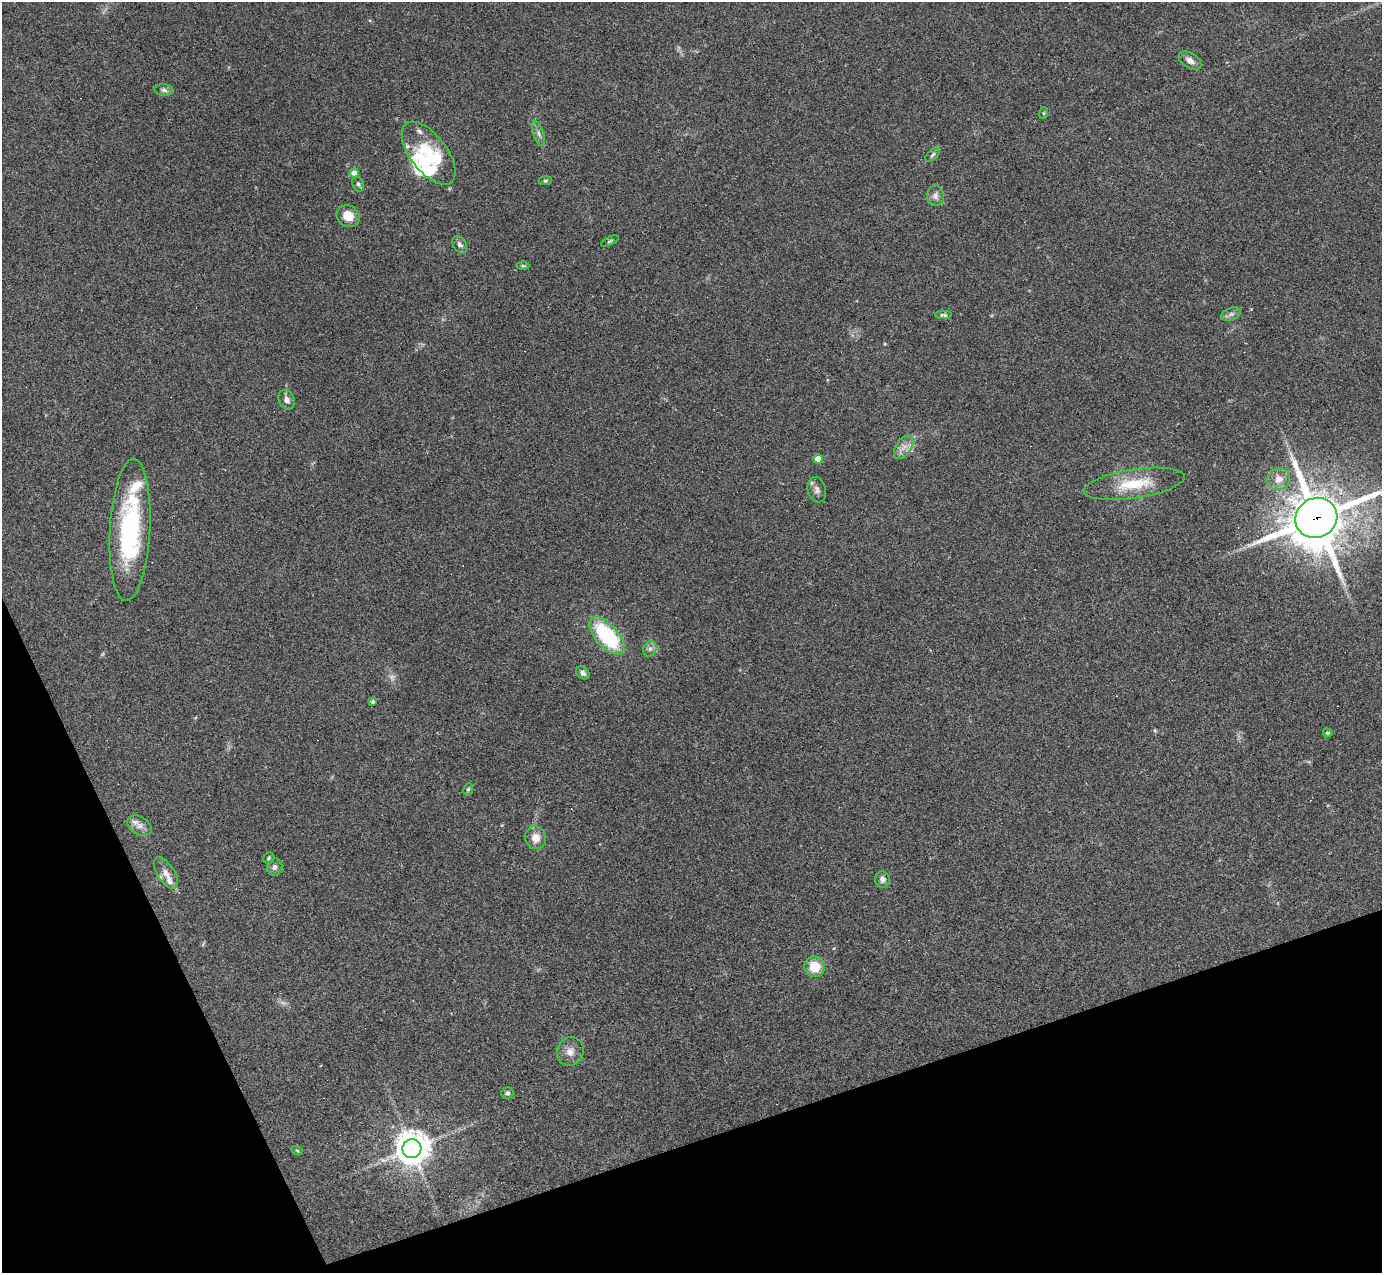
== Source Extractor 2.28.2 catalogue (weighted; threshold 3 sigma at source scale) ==
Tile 14 of 4 x 4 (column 2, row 4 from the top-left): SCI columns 1381-2760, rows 277-1547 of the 5521 x 5507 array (HDU 1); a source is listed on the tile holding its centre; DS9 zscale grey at full resolution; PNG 1384 x 1275 px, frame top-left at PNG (2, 2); each listed source drawn as its Kron ellipse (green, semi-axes under 4 px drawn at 4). Shown black and unused: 17% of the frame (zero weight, under 3 of 4 exposures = <1% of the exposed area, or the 3 px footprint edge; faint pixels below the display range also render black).
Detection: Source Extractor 2.28.2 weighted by HDU 2 'WHT'; one run over the whole footprint, this tile lists its part. Background 0.0844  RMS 0.0057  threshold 0.0257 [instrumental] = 3 sigma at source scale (4.5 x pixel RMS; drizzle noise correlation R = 1.50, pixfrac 1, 0.05/0.05 arcsec/px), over >= 5 px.
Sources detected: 58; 2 too faint to see at this stretch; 1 inside a brighter object's white glare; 6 cosmic-ray / hot-pixel residue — neither listed nor drawn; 8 inside a brighter listed object's ellipse — not listed separately; the other 41 listed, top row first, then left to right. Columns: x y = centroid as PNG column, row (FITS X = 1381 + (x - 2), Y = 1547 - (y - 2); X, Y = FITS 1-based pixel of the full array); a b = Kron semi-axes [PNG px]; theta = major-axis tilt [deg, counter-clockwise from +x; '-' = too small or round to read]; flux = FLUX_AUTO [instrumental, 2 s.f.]
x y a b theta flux
1190 61 12 7 -33 3.6
164 90 9 6 -9 1.5
1044 113 6 4 71 0.61
539 134 13 5 -72 2.1
429 153 37 18 -53 23
933 155 9 4 42 1.2
354 173 4 4 - 6.6
545 181 6 4 5 0.8
358 184 8 5 -72 1.3
935 196 10 8 -86 2.7
348 216 12 10 -37 8.6
610 241 9 4 26 0.97
460 245 9 6 -57 2
523 266 6 4 -1 0.82
1231 314 10 6 20 2
944 315 8 4 -1 1.2
286 400 10 7 -67 2.9
903 447 13 7 57 4.2
818 459 4 4 - 6
1279 479 11 11 - 6
1134 484 51 14 9 22
817 490 13 9 -77 2.8
1316 518 21 19 29 3000
130 530 71 20 87 80
607 636 23 11 -48 50
650 649 8 6 68 2
583 673 7 5 -41 1.7
373 702 4 4 - 1
1328 733 5 4 - 0.89
468 789 6 4 66 0.95
140 826 13 9 -31 3.9
536 838 11 10 - 5.8
269 858 6 5 - 1.1
275 867 8 7 - 2.3
166 873 17 8 -57 4.6
882 879 8 7 - 2.4
815 967 10 10 - 12
570 1051 15 13 66 5.1
507 1093 6 5 - 1.4
412 1149 9 9 - 1100
297 1150 6 3 -20 0.61
Overlapping masked pixels (flux is a lower limit): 1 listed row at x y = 1316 518
Isophote crosses this tile's border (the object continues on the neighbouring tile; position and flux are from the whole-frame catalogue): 1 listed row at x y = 1316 518